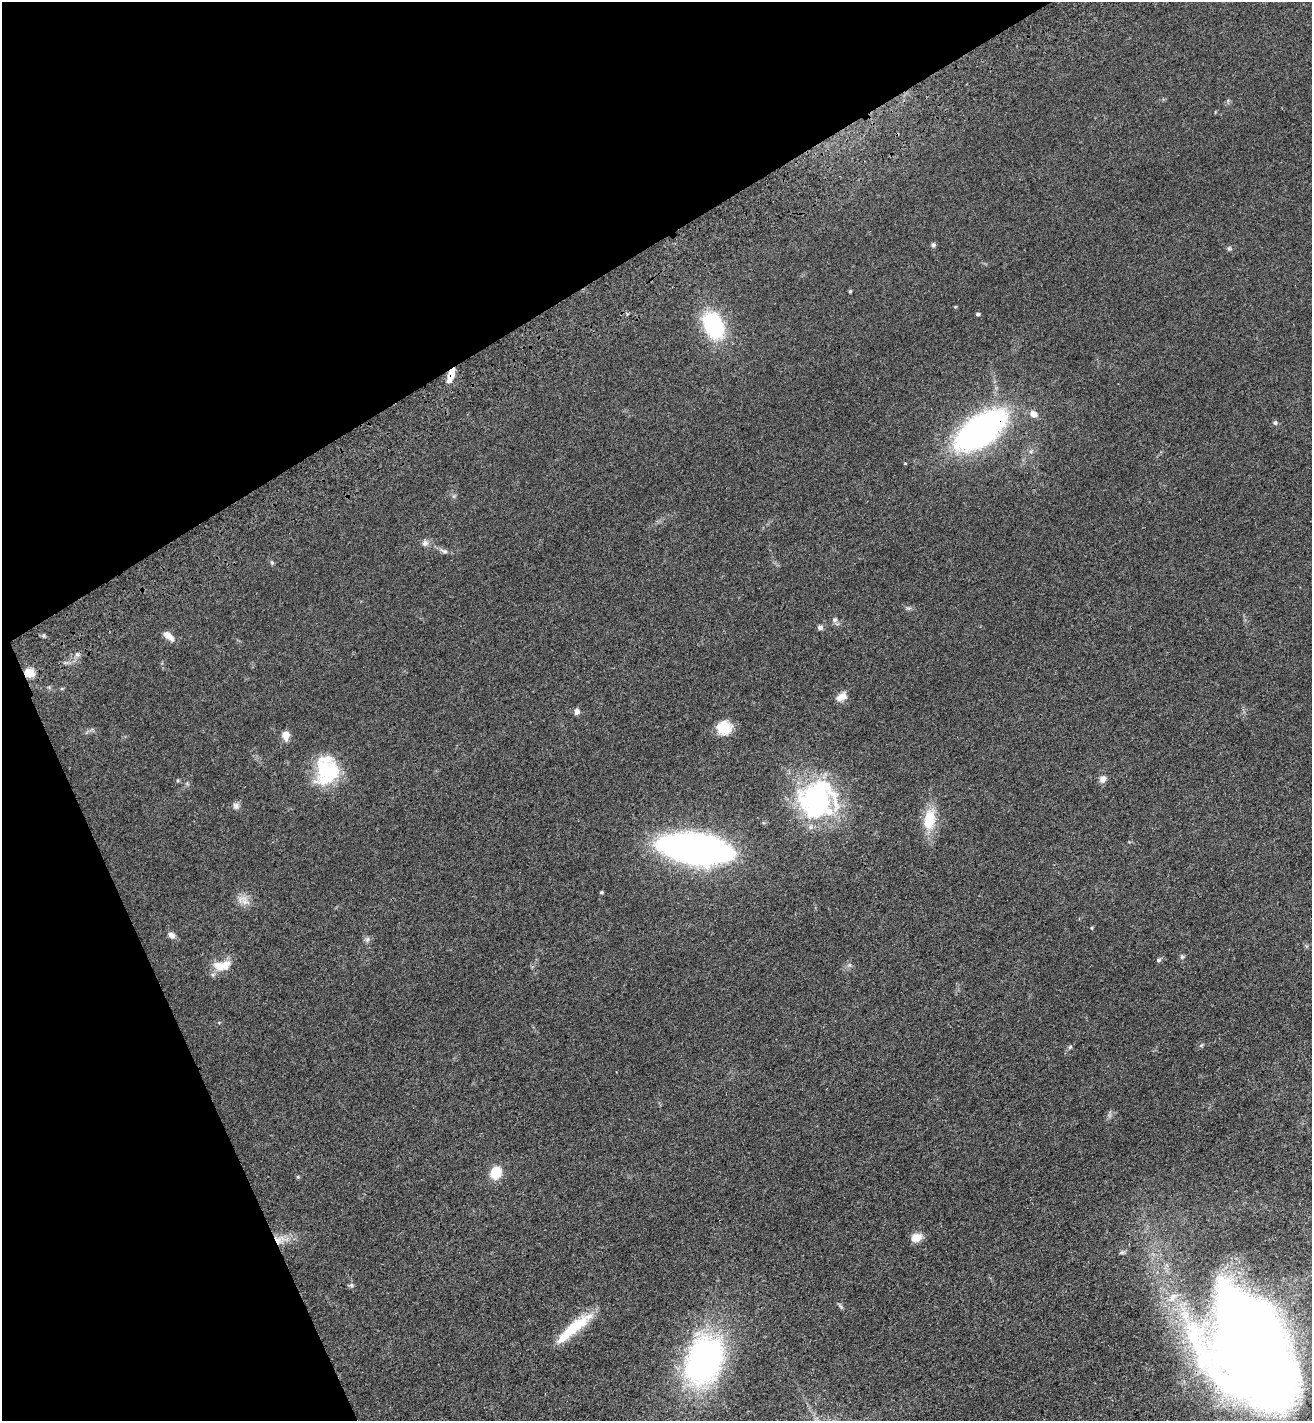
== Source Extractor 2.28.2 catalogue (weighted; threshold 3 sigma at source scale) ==
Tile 5 of 4 x 4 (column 1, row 2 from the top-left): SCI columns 354-1663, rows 2947-4365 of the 5817 x 5892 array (HDU 1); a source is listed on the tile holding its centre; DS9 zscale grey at full resolution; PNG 1314 x 1423 px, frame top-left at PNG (2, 2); no overlay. Shown black and unused: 26% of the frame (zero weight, under 3 of 4 exposures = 6% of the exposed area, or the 3 px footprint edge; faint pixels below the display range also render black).
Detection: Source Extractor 2.28.2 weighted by HDU 2 'WHT'; one run over the whole footprint, this tile lists its part. Background 0.0553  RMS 0.0058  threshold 0.0261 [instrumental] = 3 sigma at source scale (4.5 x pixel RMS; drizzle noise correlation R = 1.50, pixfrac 1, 0.05/0.05 arcsec/px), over >= 5 px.
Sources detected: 52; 2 inside a brighter object's white glare — not listed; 2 inside a brighter listed object's ellipse — not listed separately; the other 48 listed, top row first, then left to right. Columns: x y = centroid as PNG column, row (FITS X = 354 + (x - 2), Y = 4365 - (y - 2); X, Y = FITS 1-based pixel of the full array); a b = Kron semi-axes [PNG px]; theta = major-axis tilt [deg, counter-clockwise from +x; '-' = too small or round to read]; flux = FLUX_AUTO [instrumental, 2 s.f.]
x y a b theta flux
933 245 6 6 - 1.2
1229 248 7 5 68 0.93
850 291 5 4 - 0.59
978 314 4 4 - 1.2
713 325 28 18 -64 48
451 375 16 6 71 7.6
1033 414 9 7 -40 4
1275 423 7 5 -90 1.1
980 430 38 19 36 220
905 463 3 3 - 0.53
425 543 9 8 - 2.3
444 551 13 6 -24 2.1
272 562 7 5 -68 0.88
908 608 8 4 -1 1.1
834 620 7 6 - 1.8
820 627 7 6 - 1.6
169 636 15 7 -39 4.1
77 654 7 6 - 1.6
29 673 6 5 - 29
841 697 14 9 32 4.7
577 711 8 6 78 2.1
724 728 17 16 - 12
286 735 10 8 -90 4.6
325 770 40 22 84 32
1103 779 9 7 54 3
177 780 5 5 - 0.77
817 800 43 40 44 99
236 806 9 9 - 2.2
929 820 27 14 82 18
695 849 48 19 -8 330
601 892 4 4 - 0.71
245 902 18 9 -15 5.1
171 935 9 7 -35 2.8
367 939 8 6 47 1.6
1182 957 7 5 69 1.1
1158 960 7 5 17 1
219 966 16 11 -5 7.4
1070 1047 6 5 - 0.95
496 1173 13 11 64 12
298 1177 6 4 -72 0.63
916 1237 12 9 20 6
279 1240 18 11 21 7.3
351 1285 6 5 - 1
1172 1298 17 7 54 4.9
841 1306 9 4 -50 0.99
573 1329 52 12 40 23
1252 1355 107 64 -55 880
704 1360 49 34 69 160
Overlapping masked pixels (flux is a lower limit): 5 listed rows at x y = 451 375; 980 430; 29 673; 279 1240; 1252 1355